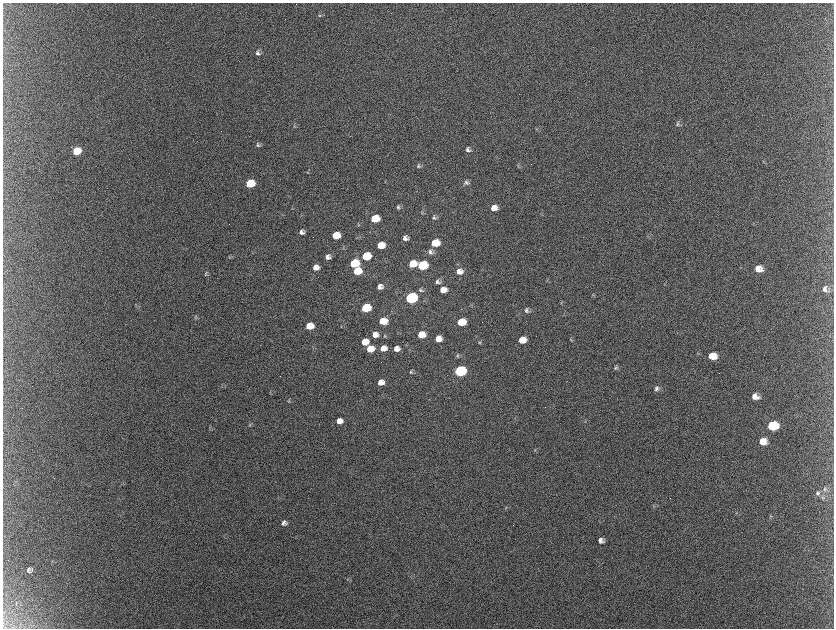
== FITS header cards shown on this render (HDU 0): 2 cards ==
NAXIS1  =                 1663 / length of data axis 1
NAXIS2  =                 1252 / length of data axis 2

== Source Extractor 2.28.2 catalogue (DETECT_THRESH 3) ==
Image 1663 x 1252 px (HDU 0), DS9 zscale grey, zoomed out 1/2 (1 PNG px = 2 x 2 image px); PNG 836 x 630 px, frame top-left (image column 2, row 1251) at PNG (3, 3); no overlay
Background 2140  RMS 32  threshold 94.5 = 3 sigma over >= 5 px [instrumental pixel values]
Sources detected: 101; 11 cannot appear on this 1/2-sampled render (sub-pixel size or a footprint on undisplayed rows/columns) and are not listed; the other 90 listed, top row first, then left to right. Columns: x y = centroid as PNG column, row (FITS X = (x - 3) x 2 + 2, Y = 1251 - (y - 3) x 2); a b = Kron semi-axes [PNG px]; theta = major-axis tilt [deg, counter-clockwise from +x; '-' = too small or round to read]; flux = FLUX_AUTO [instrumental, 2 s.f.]
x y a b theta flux
319 15 5 4 - 9.3e+03
258 53 7 6 - 1.9e+04
678 124 7 5 -55 1.4e+04
295 126 5 3 - 5.5e+03
536 129 3 2 - 3.8e+03
257 145 7 4 -11 1.2e+04
468 150 7 5 -50 2.2e+04
77 151 7 6 - 1.9e+05
764 161 4 3 - 5.9e+03
518 165 6 4 60 1.0e+04
418 166 7 4 -72 1.2e+04
307 172 4 3 - 5.7e+03
466 182 6 6 - 1.8e+04
250 184 6 5 - 2.6e+05
398 207 6 4 -72 1.3e+04
494 208 7 6 - 5.8e+04
422 212 5 3 - 7.0e+03
541 213 4 2 - 4.8e+03
434 217 6 5 - 1.5e+04
375 219 6 5 - 2.2e+05
302 232 5 5 - 2.3e+04
336 235 6 5 - 1.5e+05
405 238 5 5 - 2.7e+04
435 243 6 5 - 1.9e+05
381 245 6 5 - 1.2e+05
430 252 8 7 - 2.4e+04
366 256 6 5 - 3.2e+05
328 257 6 5 - 3.1e+04
229 258 3 2 - 4.1e+03
354 263 7 6 - 3.0e+05
413 263 6 6 - 1.2e+05
422 265 7 6 - 5.0e+05
316 267 6 5 - 4.5e+04
758 269 7 6 - 7.7e+04
357 271 6 6 - 1.9e+05
459 271 8 7 - 5.0e+04
206 274 5 4 - 8.6e+03
547 281 3 2 - 4.3e+03
438 282 7 6 - 2.1e+04
380 287 5 5 - 3.1e+04
825 289 9 7 -69 3.0e+04
421 290 7 5 -62 1.4e+04
443 290 6 5 - 6.8e+04
593 295 5 2 - 5.1e+03
411 298 7 6 - 1.5e+06
561 303 4 2 - 5.2e+03
366 308 6 5 - 3.7e+05
526 310 7 5 -26 1.8e+04
195 318 4 4 - 8.4e+03
383 321 6 5 - 1.5e+05
461 322 6 5 - 1.9e+05
309 326 6 5 - 1.5e+05
421 334 6 5 - 1.2e+05
375 335 6 5 - 4.6e+04
384 336 5 4 - 7.0e+03
438 339 5 5 - 5.7e+04
571 339 5 3 - 7.5e+03
522 340 6 5 - 9.1e+04
365 342 6 5 - 1.2e+05
479 342 5 4 - 7.9e+03
383 348 6 5 - 6.0e+04
370 349 6 5 - 1.2e+05
396 349 6 5 - 3.8e+04
457 356 5 5 - 1.1e+04
712 356 7 6 - 1.2e+05
615 368 5 5 - 1.0e+04
460 371 7 6 - 1.2e+06
411 372 5 4 - 8.8e+03
381 382 6 5 - 5.3e+04
221 386 4 3 - 5.8e+03
656 389 7 5 82 2.0e+04
270 392 4 3 - 4.8e+03
755 396 7 6 - 5.4e+04
288 401 5 3 - 6.3e+03
339 421 6 5 - 6.1e+04
585 421 4 3 - 5.4e+03
250 425 5 3 - 6.5e+03
772 426 8 6 -2 3.3e+05
763 441 8 7 - 7.6e+04
535 450 4 3 - 6.1e+03
825 489 8 5 -82 2.0e+04
818 493 7 5 80 1.6e+04
822 497 6 5 - 1.3e+04
653 506 4 3 - 5.4e+03
506 508 5 3 - 6.6e+03
770 516 6 4 -31 8.2e+03
284 523 5 5 - 2.1e+04
601 540 6 6 - 3.3e+04
29 569 6 4 59 1.3e+04
32 570 6 3 83 5.7e+03
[11 sub-pixel or undisplayed-footprint detections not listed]